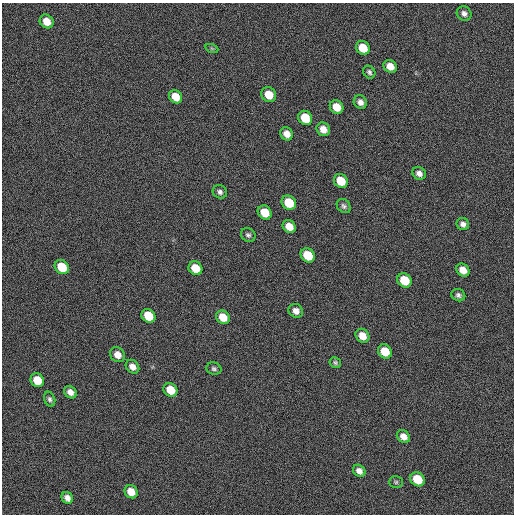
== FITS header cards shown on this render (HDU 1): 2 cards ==
NAXIS1  =                  512 / length of data axis 1
NAXIS2  =                  512 / length of data axis 2

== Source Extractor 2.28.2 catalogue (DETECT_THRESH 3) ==
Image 512 x 512 px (HDU 1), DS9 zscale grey, 1 PNG px = 1 image px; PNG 516 x 516 px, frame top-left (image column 1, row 512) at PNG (2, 3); each listed source drawn as its Kron ellipse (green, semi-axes under 4 px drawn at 4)
Background -0.315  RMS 17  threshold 51.6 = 3 sigma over >= 5 px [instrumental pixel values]
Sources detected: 47; all 47 listed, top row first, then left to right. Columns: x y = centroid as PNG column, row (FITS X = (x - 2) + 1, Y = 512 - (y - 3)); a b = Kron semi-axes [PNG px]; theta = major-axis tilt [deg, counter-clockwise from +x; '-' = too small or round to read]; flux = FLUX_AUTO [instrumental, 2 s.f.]
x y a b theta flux
464 13 8 6 -43 4400
47 21 7 6 - 13000
363 48 7 6 - 23000
212 49 6 4 -19 1600
390 66 7 6 - 11000
369 72 7 5 -55 2700
269 95 8 7 - 17000
176 97 7 6 - 16000
360 102 7 6 - 5500
337 107 7 6 - 16000
305 118 7 6 - 28000
323 129 7 6 - 9500
287 134 7 6 - 8500
419 173 7 6 - 5400
341 181 7 6 - 23000
220 192 7 6 - 3500
289 203 8 6 -42 29000
344 206 8 6 -47 3300
265 213 7 6 - 22000
463 224 6 6 - 4400
289 226 7 6 - 13000
248 235 7 6 - 3100
308 255 7 6 - 29000
62 267 8 6 -41 28000
195 268 7 6 - 19000
463 270 7 6 - 11000
404 280 7 6 - 29000
458 295 7 6 - 3400
296 311 7 6 - 6900
148 316 7 6 - 25000
223 317 7 6 - 17000
362 336 7 6 - 12000
385 351 7 6 - 21000
117 355 8 7 - 9400
335 363 6 5 - 2400
132 367 7 6 - 6700
214 369 7 6 - 2800
37 380 7 6 - 20000
170 390 7 6 - 19000
70 392 7 5 -41 6400
50 399 8 5 -71 3100
403 437 7 6 - 7600
359 471 7 5 -43 6000
417 479 7 6 - 29000
396 482 7 5 1 2100
131 492 7 6 - 14000
67 498 6 5 - 5500